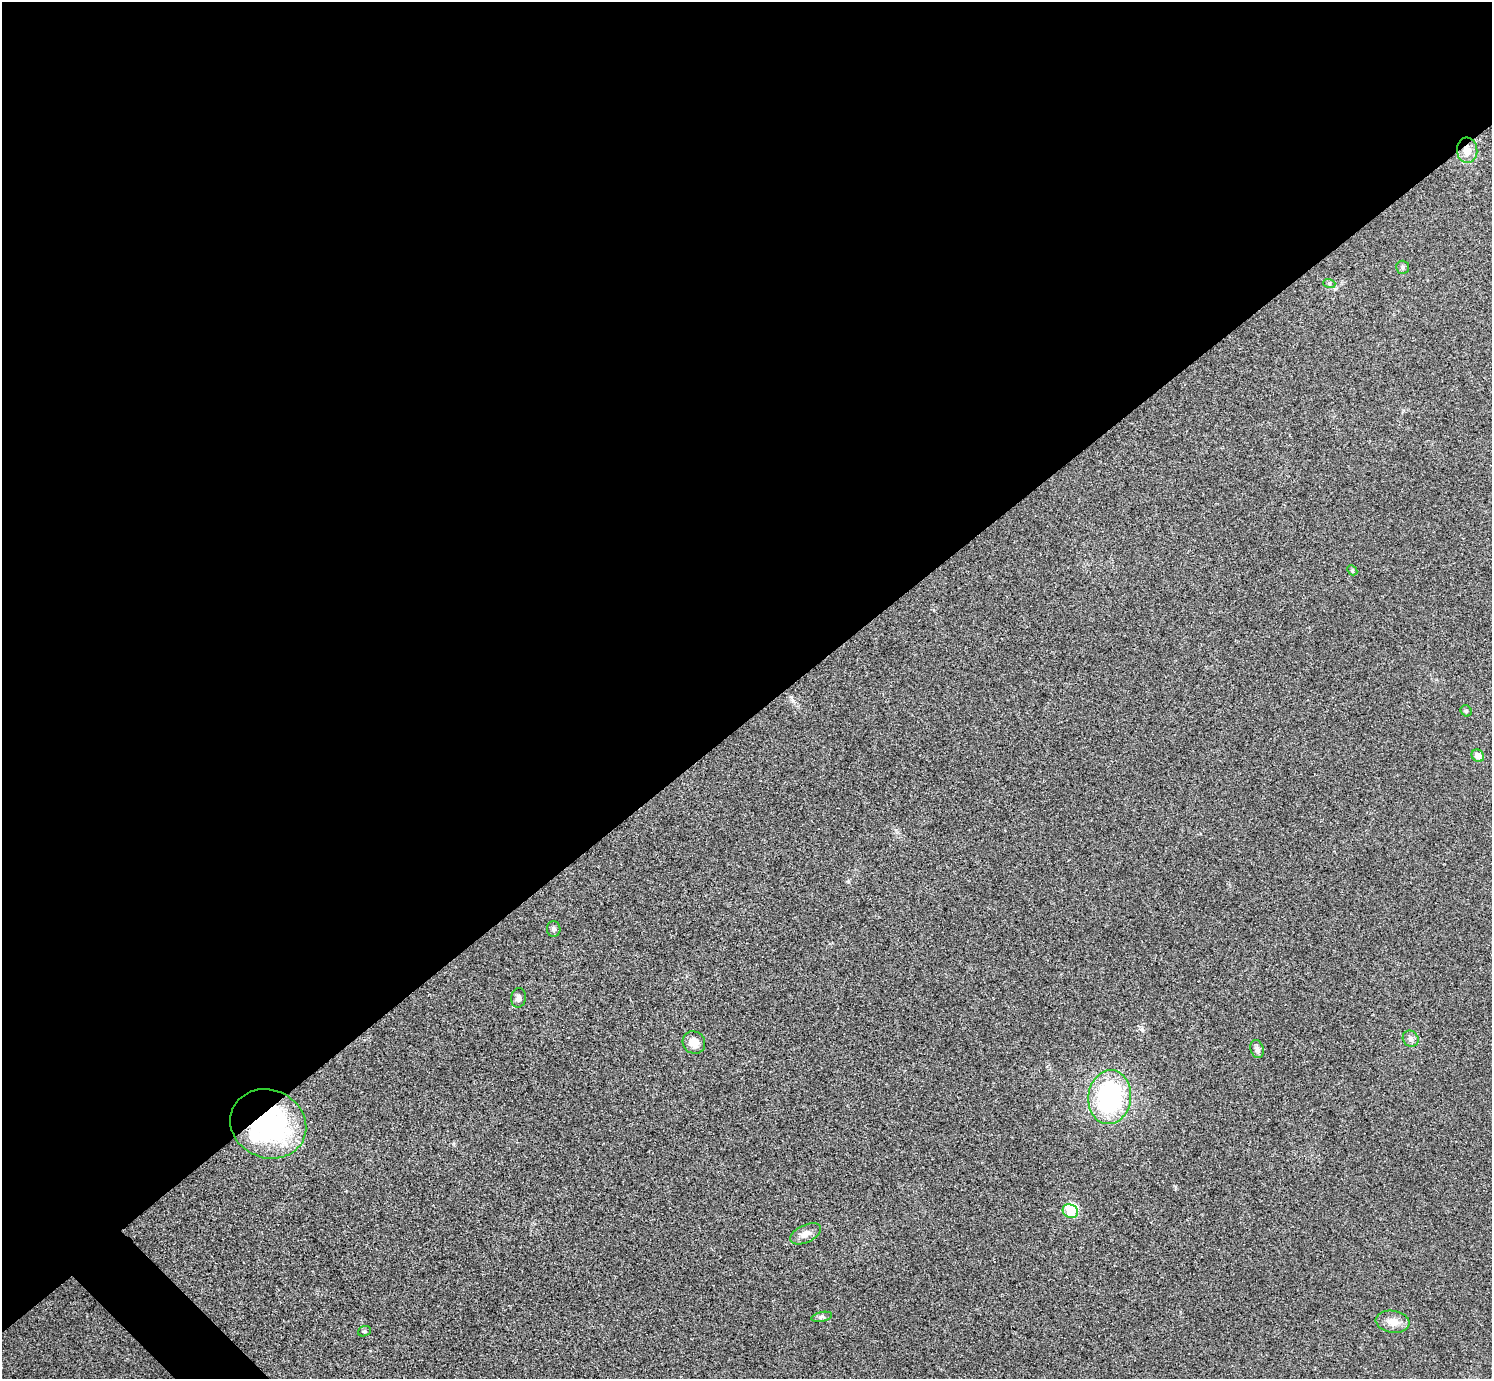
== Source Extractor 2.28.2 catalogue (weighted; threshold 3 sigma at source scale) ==
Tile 2 of 4 x 4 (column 2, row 1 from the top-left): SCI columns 1502-2991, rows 4297-5673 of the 5983 x 5981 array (HDU 1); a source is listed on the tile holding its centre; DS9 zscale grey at full resolution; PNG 1494 x 1381 px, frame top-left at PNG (2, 2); each listed source drawn as its Kron ellipse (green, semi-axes under 4 px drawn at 4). Shown black and unused: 53% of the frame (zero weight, under 3 of 4 exposures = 1% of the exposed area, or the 3 px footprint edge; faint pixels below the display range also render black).
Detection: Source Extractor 2.28.2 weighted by HDU 2 'WHT'; one run over the whole footprint, this tile lists its part. Background 0.029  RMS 0.0049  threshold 0.022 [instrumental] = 3 sigma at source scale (4.5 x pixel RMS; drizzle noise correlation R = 1.50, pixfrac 1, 0.05/0.05 arcsec/px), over >= 5 px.
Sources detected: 20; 2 inside a brighter object's white glare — neither listed nor drawn; the other 18 listed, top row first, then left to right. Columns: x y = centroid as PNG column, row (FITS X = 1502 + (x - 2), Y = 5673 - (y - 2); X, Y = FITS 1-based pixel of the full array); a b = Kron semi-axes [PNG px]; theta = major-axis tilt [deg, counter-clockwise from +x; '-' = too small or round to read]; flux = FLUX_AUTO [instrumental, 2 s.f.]
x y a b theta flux
1467 150 13 10 -84 5.3
1403 267 6 6 - 1.1
1329 283 6 4 -18 0.61
1352 570 6 4 -46 0.57
1466 711 6 5 - 0.72
1478 756 6 5 - 3.4
554 929 8 7 - 1.3
518 998 10 7 84 1.6
1411 1039 8 7 - 1.7
694 1043 12 11 - 5.2
1257 1049 9 6 -71 2.1
1110 1097 27 21 82 64
268 1124 38 34 -23 86
1070 1211 8 6 -27 15
805 1234 16 8 26 3.7
822 1317 10 5 11 1.1
1393 1322 17 11 -8 5.5
364 1331 7 5 20 0.74
Overlapping masked pixels (flux is a lower limit): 2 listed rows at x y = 1467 150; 268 1124
Unlisted compact peaks at least as high as the median listed source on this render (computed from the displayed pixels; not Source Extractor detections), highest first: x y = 1142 1029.